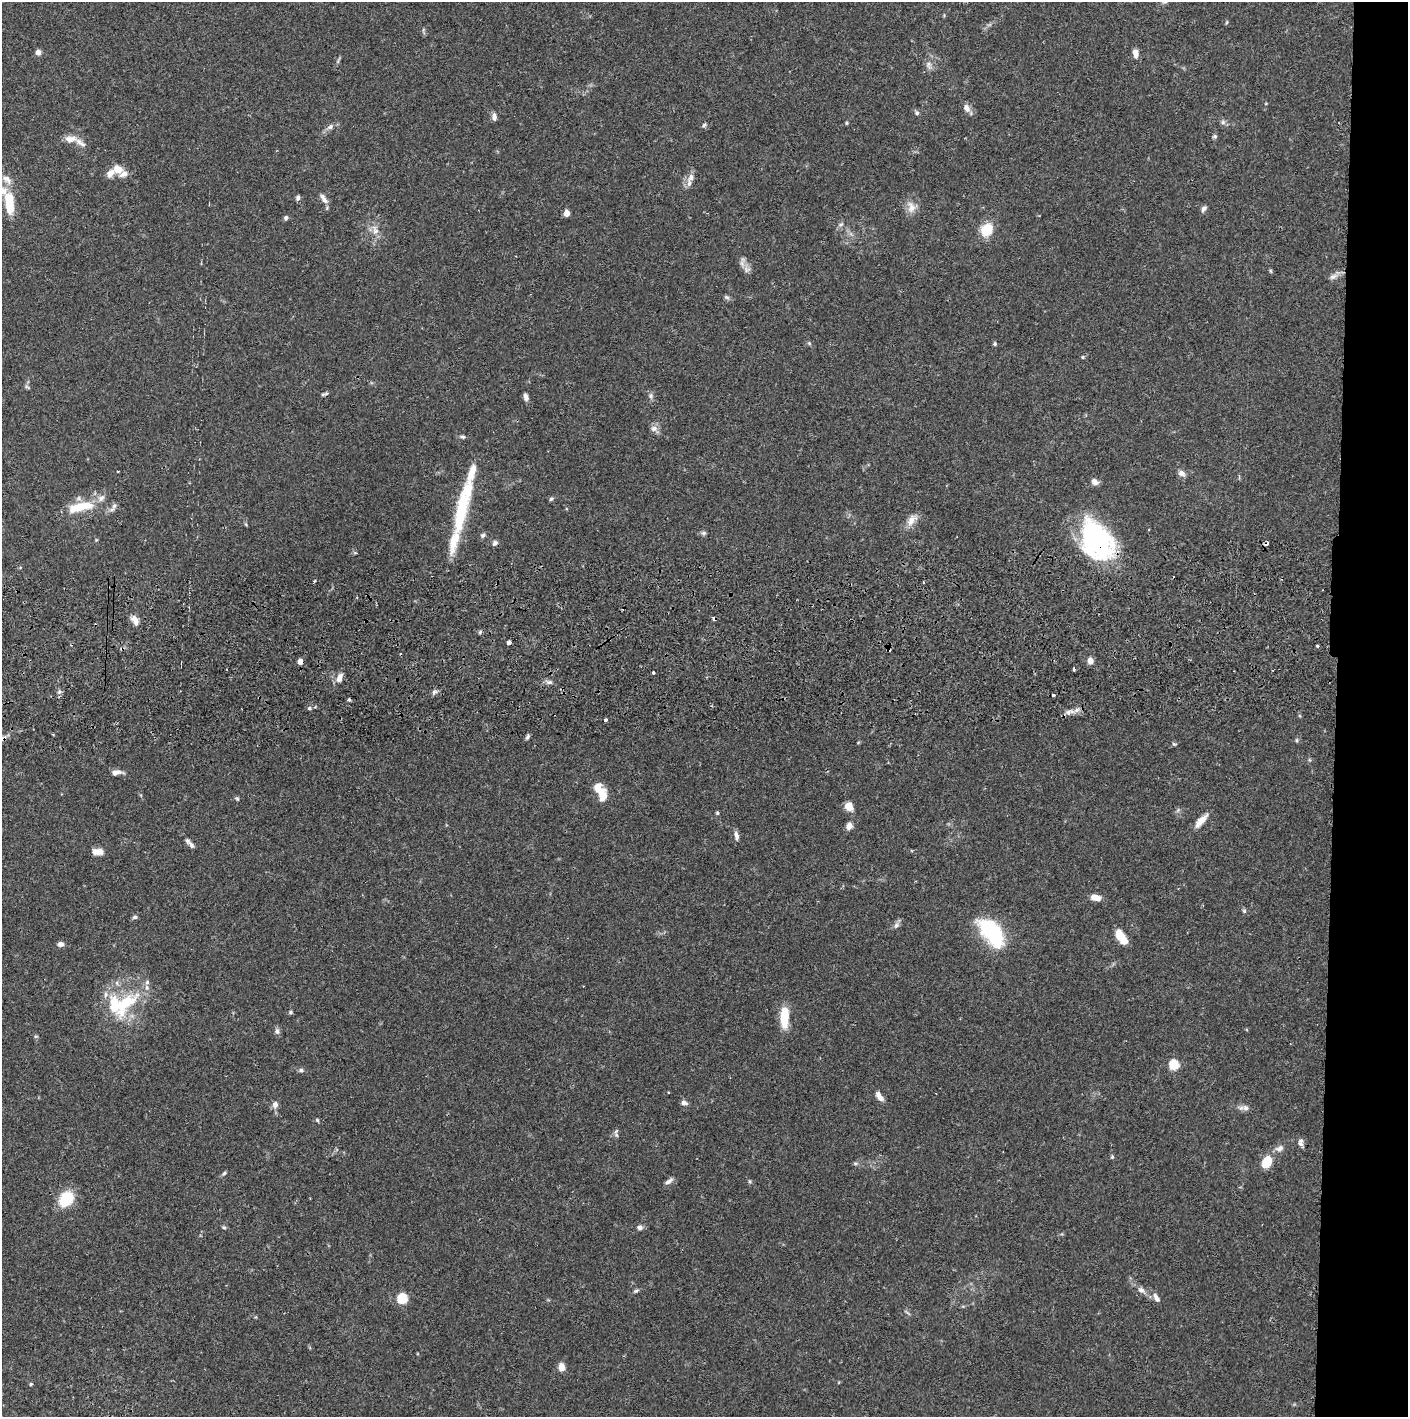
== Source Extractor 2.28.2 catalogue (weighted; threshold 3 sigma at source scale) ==
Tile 6 of 3 x 3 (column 3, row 2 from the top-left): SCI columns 2818-4223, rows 1472-2886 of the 4229 x 4359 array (HDU 1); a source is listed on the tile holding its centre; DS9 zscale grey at full resolution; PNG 1410 x 1419 px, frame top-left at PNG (2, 2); no overlay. Shown black and unused: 5% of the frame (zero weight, under 2 of 3 exposures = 3% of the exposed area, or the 3 px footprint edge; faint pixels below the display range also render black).
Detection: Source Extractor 2.28.2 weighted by HDU 2 'WHT'; one run over the whole footprint, this tile lists its part. Background 0.0679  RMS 0.0048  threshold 0.0217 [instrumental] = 3 sigma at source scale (4.5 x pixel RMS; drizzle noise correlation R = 1.50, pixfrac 1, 0.05/0.05 arcsec/px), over >= 5 px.
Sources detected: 142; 1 inside a brighter object's white glare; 6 cosmic-ray / hot-pixel residue — not listed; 16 inside a brighter listed object's ellipse — not listed separately; the other 119 listed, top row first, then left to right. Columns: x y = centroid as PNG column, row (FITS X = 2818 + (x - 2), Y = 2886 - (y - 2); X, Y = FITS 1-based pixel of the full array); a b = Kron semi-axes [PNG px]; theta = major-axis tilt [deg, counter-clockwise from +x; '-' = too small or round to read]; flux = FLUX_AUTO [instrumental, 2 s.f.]
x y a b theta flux
1227 22 5 3 - 0.5
423 30 6 4 72 0.67
38 52 6 6 - 2.1
1135 53 8 5 -83 3.7
929 65 12 7 -71 2.3
966 108 12 8 -64 2.5
917 113 7 6 - 1
494 117 9 6 -81 2
1223 122 6 6 - 1.3
846 123 5 4 - 0.53
704 125 6 5 - 0.81
330 127 10 7 32 2
1215 136 6 5 - 0.81
70 139 17 9 5 4.3
118 169 14 10 -36 5.1
691 177 14 9 58 3.1
298 198 7 5 64 1.2
324 199 15 6 -58 2.4
9 203 27 10 -83 14
911 207 18 11 -79 4.6
1204 208 9 5 52 1.5
566 213 5 4 - 6.1
286 218 6 5 - 1.1
841 224 8 5 29 1.1
375 230 16 9 -79 4
987 230 15 12 58 11
747 269 10 9 - 2.5
1271 271 6 4 -89 0.56
1333 276 13 7 22 2.3
727 297 8 5 -27 1.1
809 343 6 4 -45 0.65
995 344 6 5 - 0.71
1083 357 5 4 - 0.63
27 387 7 4 -36 0.77
326 393 6 6 - 0.87
651 396 8 6 75 1.4
526 397 9 5 -73 1.9
654 429 10 9 - 2.2
462 437 8 5 0 1
118 471 3 2 - 0.63
1182 473 9 7 -36 2.4
1095 482 9 7 -35 2.3
551 499 6 5 - 0.83
81 506 32 10 9 14
114 506 8 6 86 1.5
461 511 62 14 80 28
911 520 18 10 54 4.5
703 533 7 5 13 1
483 535 7 6 - 1.1
1097 541 41 27 -60 78
495 543 7 6 - 1.4
314 581 4 3 - 0.53
923 582 3 2 - 0.45
135 620 14 7 -67 3.1
480 632 6 4 47 0.69
509 642 4 3 - 5.5
1317 646 3 3 - 1.5
1090 661 5 4 - 5.6
300 662 5 4 - 3.8
1074 669 3 3 - 1.2
653 673 3 3 - 1.1
339 678 12 7 69 3.4
550 682 7 5 1 1.4
59 692 7 5 48 1.2
434 692 9 5 37 1.3
1054 695 4 3 - 0.73
309 708 5 5 - 0.72
1068 712 9 6 50 1.9
527 737 8 4 64 1
1297 740 6 4 -90 0.67
1174 744 7 4 -24 0.64
116 772 13 6 6 2.8
602 795 18 11 -82 7
237 799 6 4 -62 0.72
849 806 10 8 -55 4.3
717 813 5 4 - 0.6
1201 821 21 7 48 4.7
849 826 8 6 51 3.1
736 835 11 6 -73 2.1
191 845 10 6 -48 1.6
98 852 13 7 -3 4.4
1095 897 13 7 -9 3.8
1244 911 5 5 - 0.82
135 917 6 5 - 1
896 925 10 7 70 1.6
992 933 36 19 -51 37
1121 936 16 7 -57 9.7
60 944 6 5 - 2.1
117 983 6 4 -72 0.91
124 1003 53 17 30 25
290 1012 6 5 - 0.71
784 1018 23 8 89 12
277 1031 9 6 -71 1.4
36 1036 6 3 18 0.51
1174 1065 6 5 - 32
301 1070 5 5 - 0.95
879 1097 12 6 -55 3.3
684 1103 7 5 -11 1.9
275 1105 9 7 87 2.4
1246 1108 10 8 -26 2.1
317 1120 5 4 - 0.63
616 1135 8 5 -56 1
1301 1143 11 6 -74 1.8
1279 1148 12 8 21 2.5
1112 1157 5 4 - 0.6
1267 1162 14 10 58 9
855 1163 6 4 -1 0.74
224 1173 7 4 41 0.83
669 1181 12 5 34 1.7
750 1181 6 4 -62 0.65
66 1199 17 12 54 16
224 1227 6 5 - 0.8
640 1227 7 6 - 1.6
1141 1290 9 7 -39 2.1
636 1291 8 5 21 0.91
402 1298 5 5 - 34
1156 1298 13 6 -60 2.6
561 1367 8 7 - 3.6
31 1384 4 4 - 0.57
Overlapping masked pixels (flux is a lower limit): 3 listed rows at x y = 1097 541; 509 642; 300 662